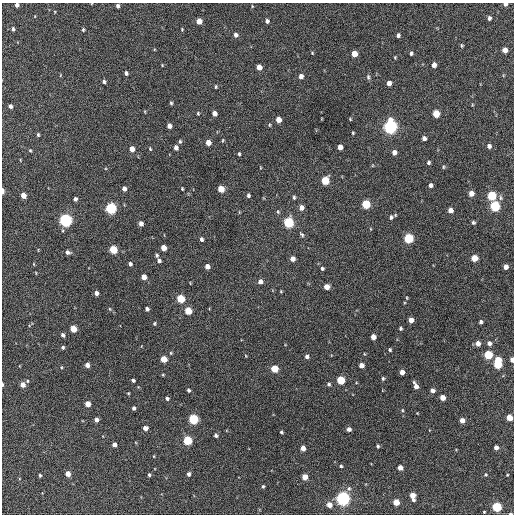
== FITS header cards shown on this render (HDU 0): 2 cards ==
NAXIS1  =                  512 / Axis length
NAXIS2  =                  512 / Axis length

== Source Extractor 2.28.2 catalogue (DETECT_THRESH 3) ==
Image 512 x 512 px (HDU 0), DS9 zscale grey, 1 PNG px = 1 image px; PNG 516 x 516 px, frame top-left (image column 1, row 512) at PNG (2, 3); no overlay
Background 209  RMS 14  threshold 43.2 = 3 sigma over >= 5 px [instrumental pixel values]
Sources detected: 178; all 178 listed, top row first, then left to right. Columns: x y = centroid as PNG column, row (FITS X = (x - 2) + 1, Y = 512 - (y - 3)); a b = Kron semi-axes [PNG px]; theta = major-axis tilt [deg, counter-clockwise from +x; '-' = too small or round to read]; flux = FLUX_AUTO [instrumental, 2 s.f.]
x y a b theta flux
505 4 4 4 - 3000
17 5 4 4 - 3300
117 6 4 3 - 2600
252 6 5 3 - 720
35 16 4 3 - 630
489 18 4 4 - 2500
199 21 5 4 - 11000
267 21 5 4 - 2400
13 29 4 3 - 1900
182 29 4 4 - 770
83 30 5 3 - 1300
236 35 5 4 - 3400
398 35 4 3 - 2300
462 45 5 4 - 1100
505 50 5 4 - 8200
312 53 4 4 - 780
411 53 4 3 - 1700
354 54 5 4 - 14000
395 57 3 3 - 880
162 65 3 3 - 670
434 65 5 4 - 5900
259 67 5 4 - 9400
126 73 4 4 - 2300
301 76 5 5 - 4300
368 77 7 4 -81 1800
104 82 4 3 - 2000
389 83 5 4 - 5200
216 87 4 3 - 1200
171 103 4 4 - 1300
10 106 4 4 - 2800
198 113 5 4 - 1000
214 113 5 4 - 5400
436 114 5 5 - 24000
350 119 4 3 - 850
278 120 5 4 - 8400
269 125 5 3 - 920
169 126 5 4 - 4600
390 127 6 5 - 290000
353 133 4 3 - 970
38 135 4 3 - 1300
424 138 4 4 - 3500
223 140 4 4 - 920
180 141 5 4 - 1400
208 143 5 4 - 8900
489 146 4 4 - 3400
340 147 5 4 - 6500
176 148 5 4 - 4400
132 149 5 4 - 7600
150 149 5 4 - 970
30 151 4 3 - 1000
394 152 5 4 - 5100
239 154 4 3 - 1200
429 163 4 4 - 1800
443 167 5 4 - 1200
325 181 5 5 - 32000
430 185 5 4 - 2900
124 189 4 4 - 4200
182 189 3 2 - 990
221 189 5 5 - 19000
3 191 5 2 - 5200
471 193 5 4 - 8000
23 195 5 4 - 10000
248 195 4 3 - 1700
492 196 5 5 - 59000
294 197 5 4 - 1500
500 198 7 5 -90 2300
75 199 4 3 - 2500
366 204 5 5 - 49000
495 206 5 5 - 79000
111 208 5 5 - 130000
301 208 5 5 - 5700
450 210 5 4 - 7100
278 212 5 5 - 1400
391 217 6 5 - 2200
66 220 5 5 - 220000
289 222 5 5 - 90000
473 222 4 4 - 1800
141 224 5 4 - 4500
302 235 7 5 -58 1800
408 238 5 5 - 72000
201 239 4 3 - 2400
163 248 5 4 - 11000
113 250 5 5 - 36000
68 252 6 4 -16 2800
157 255 4 4 - 1500
474 258 5 5 - 19000
292 259 5 4 - 5600
159 261 5 4 - 2600
34 264 4 3 - 650
130 264 4 4 - 2500
207 267 4 4 - 6100
506 267 4 4 - 6500
322 268 4 4 - 1500
36 273 4 2 - 730
144 277 5 4 - 8900
260 282 5 5 - 4400
326 287 5 4 - 9300
281 291 3 3 - 790
96 293 4 4 - 4100
407 298 4 3 - 790
181 299 5 5 - 38000
110 309 5 3 - 840
147 309 4 4 - 2900
188 311 5 5 - 27000
411 320 4 4 - 8800
481 322 4 3 - 2300
154 323 5 4 - 1100
400 328 3 3 - 1600
73 329 5 4 - 18000
63 335 4 4 - 2600
373 337 5 4 - 8600
478 343 4 4 - 6500
489 343 5 4 - 3900
63 347 4 4 - 1700
390 350 3 3 - 1400
488 355 5 5 - 52000
246 356 4 3 - 660
307 356 4 4 - 3300
164 359 5 4 - 18000
498 360 5 4 - 18000
512 360 4 3 - 5200
498 364 6 5 - 42000
87 365 4 4 - 5500
361 365 4 4 - 6800
61 367 4 3 - 850
274 369 5 5 - 27000
402 372 4 4 - 6700
163 375 4 3 - 970
383 378 5 4 - 1400
133 380 3 3 - 2100
341 380 5 5 - 40000
27 381 4 4 - 1100
2 384 4 2 - 1600
329 384 5 5 - 1600
23 385 4 4 - 7600
416 386 6 4 -66 6400
188 390 4 3 - 1800
432 390 4 4 - 4700
128 393 3 3 - 830
442 398 4 4 - 11000
167 399 4 4 - 2200
88 404 4 4 - 11000
134 408 4 3 - 2500
402 410 4 3 - 890
417 413 3 3 - 580
509 418 4 4 - 19000
193 419 5 5 - 79000
96 420 4 4 - 4400
462 420 4 4 - 7700
145 428 4 4 - 6000
349 429 4 4 - 3700
281 432 3 3 - 1400
216 435 4 4 - 2300
188 441 5 5 - 60000
114 445 4 4 - 4900
378 446 4 3 - 1500
496 447 4 4 - 5200
303 448 4 4 - 7300
154 456 4 3 - 690
341 466 4 3 - 1200
400 468 4 4 - 8000
68 474 4 4 - 10000
188 474 4 4 - 2600
40 475 4 3 - 1200
149 475 4 3 - 1600
486 475 5 5 - 1200
507 475 3 2 - 830
305 477 4 4 - 12000
263 486 4 3 - 1300
349 489 6 6 - 2400
412 495 5 4 - 11000
343 499 5 5 - 330000
413 500 4 3 - 2200
396 502 4 4 - 17000
329 505 5 4 - 9500
497 507 5 5 - 75000
484 512 3 2 - 860
510 514 4 2 - 1300
At the frame edge (FLAGS 8, measured only in part): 7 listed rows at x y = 505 4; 17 5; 3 191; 512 360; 2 384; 509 418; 510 514